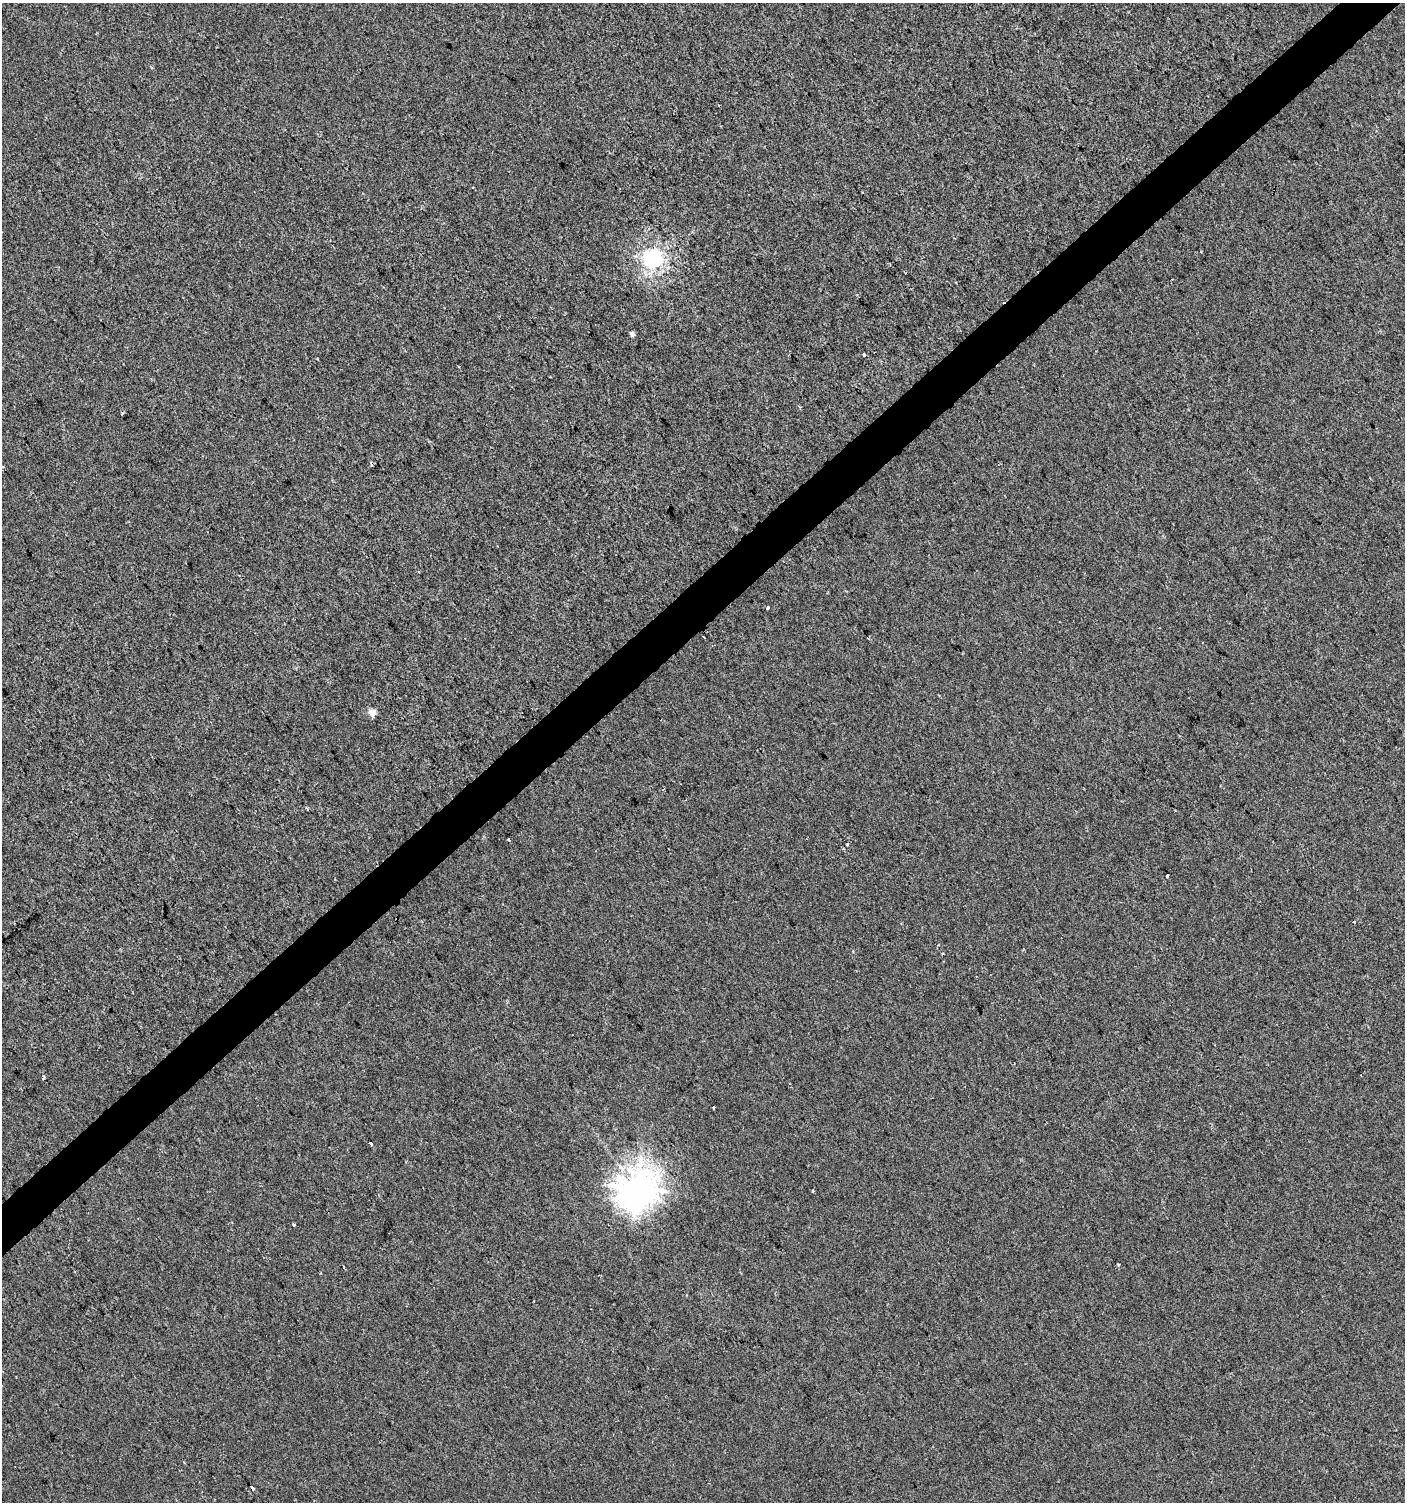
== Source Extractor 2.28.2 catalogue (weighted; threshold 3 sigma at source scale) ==
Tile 10 of 4 x 4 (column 2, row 3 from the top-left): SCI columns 1611-3013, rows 1501-3000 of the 5962 x 6005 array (HDU 1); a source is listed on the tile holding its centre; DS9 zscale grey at full resolution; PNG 1407 x 1504 px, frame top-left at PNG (2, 3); no overlay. Shown black and unused: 3% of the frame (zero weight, under 2 of 3 exposures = <1% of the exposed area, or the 3 px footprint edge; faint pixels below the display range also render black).
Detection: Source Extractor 2.28.2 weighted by HDU 2 'WHT'; one run over the whole footprint, this tile lists its part. Background 0.00128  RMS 0.0057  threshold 0.0255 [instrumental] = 3 sigma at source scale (4.5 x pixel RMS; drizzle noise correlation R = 1.50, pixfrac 1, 0.0396/0.0396 arcsec/px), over >= 5 px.
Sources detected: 25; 1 cosmic-ray / hot-pixel residue — not listed; the other 24 listed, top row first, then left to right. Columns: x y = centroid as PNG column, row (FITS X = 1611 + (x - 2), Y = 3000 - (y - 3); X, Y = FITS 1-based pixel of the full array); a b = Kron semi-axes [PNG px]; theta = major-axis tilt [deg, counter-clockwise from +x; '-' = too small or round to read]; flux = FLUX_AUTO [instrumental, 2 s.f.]
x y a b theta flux
473 187 3 2 - 0.71
653 259 7 6 - 220
1172 279 2 2 - 0.56
632 334 5 5 - 1.7
864 355 3 3 - 8.6
122 413 4 3 - 0.67
418 571 3 2 - 0.58
768 608 3 3 - 2.5
704 638 3 2 - 0.8
372 712 5 5 - 7.2
307 808 5 3 - 0.66
509 839 3 3 - 3.1
847 845 3 3 - 1.7
1167 876 3 3 - 1.6
1354 921 3 3 - 0.73
43 1078 4 3 - 0.67
714 1108 3 3 - 4
371 1144 4 3 - 3.4
638 1189 12 11 - 940
813 1191 3 3 - 1.1
294 1225 3 3 - 1.1
1118 1265 5 3 - 0.6
344 1267 3 2 - 0.43
252 1488 4 3 - 11